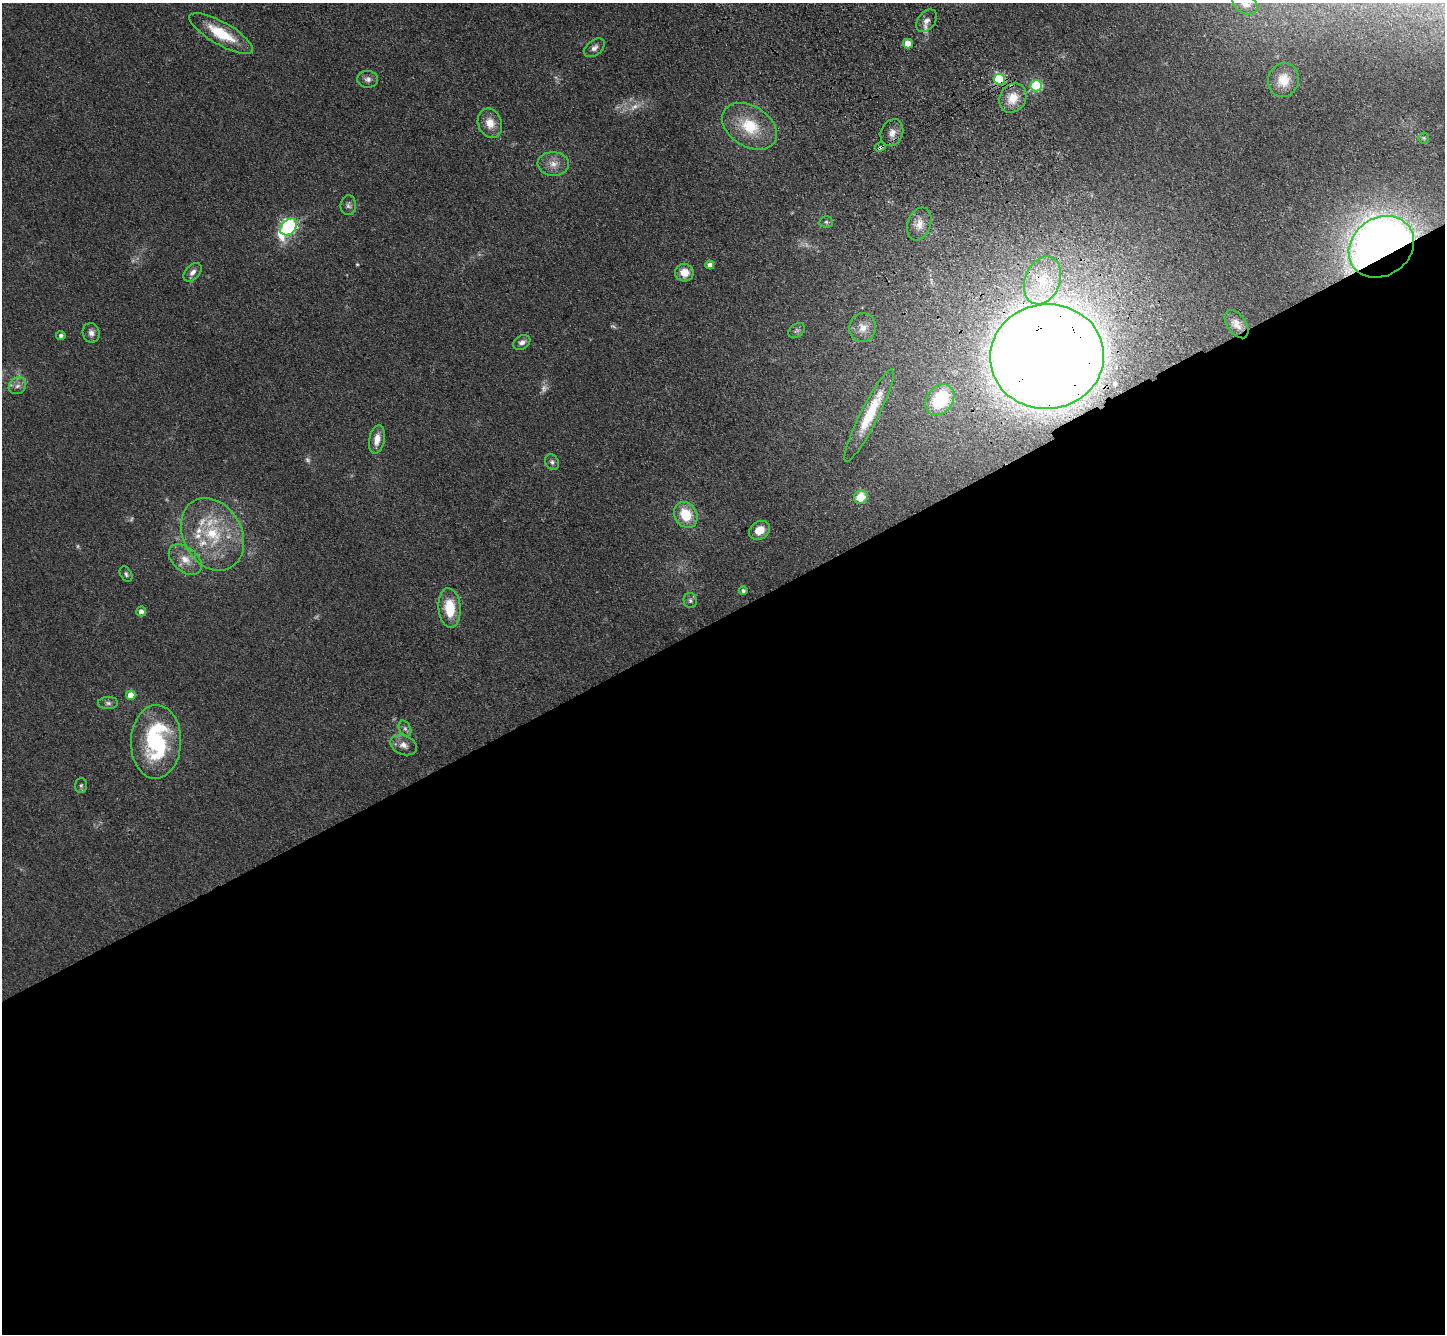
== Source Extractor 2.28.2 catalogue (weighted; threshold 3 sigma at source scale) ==
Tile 15 of 4 x 4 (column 3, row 4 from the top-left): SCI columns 2991-4433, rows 363-1694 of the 5980 x 5920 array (HDU 1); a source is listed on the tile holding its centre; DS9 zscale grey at full resolution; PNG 1447 x 1336 px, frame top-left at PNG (2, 3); each listed source drawn as its Kron ellipse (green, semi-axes under 4 px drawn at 4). Shown black and unused: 54% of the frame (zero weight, under 3 of 4 exposures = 6% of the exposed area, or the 3 px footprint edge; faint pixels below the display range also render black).
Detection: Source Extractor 2.28.2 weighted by HDU 2 'WHT'; one run over the whole footprint, this tile lists its part. Background 0.0609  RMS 0.0079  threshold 0.0357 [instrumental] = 3 sigma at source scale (4.5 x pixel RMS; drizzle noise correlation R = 1.50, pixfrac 1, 0.05/0.05 arcsec/px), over >= 5 px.
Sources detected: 70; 10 too faint to see at this stretch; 1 inside a brighter object's white glare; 1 cosmic-ray / hot-pixel residue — neither listed nor drawn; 5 inside a brighter listed object's ellipse — not listed separately; the other 53 listed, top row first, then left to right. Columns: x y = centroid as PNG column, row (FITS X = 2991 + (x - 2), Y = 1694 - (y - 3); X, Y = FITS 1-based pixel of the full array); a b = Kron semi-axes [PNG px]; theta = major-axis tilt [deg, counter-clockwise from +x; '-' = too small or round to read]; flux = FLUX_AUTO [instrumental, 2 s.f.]
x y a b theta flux
1245 4 13 9 -31 8
927 21 13 8 52 5.2
221 34 36 11 -30 30
908 44 5 5 - 12
594 48 12 7 38 3.6
368 79 10 8 -5 3.5
999 79 5 5 - 83
1283 80 17 15 75 15
1036 86 6 5 - 81
1013 98 15 13 55 14
490 123 15 12 -71 11
749 126 30 20 -32 33
892 133 14 11 68 6.7
1424 138 5 5 - 1.2
880 147 6 3 28 8.8
553 164 15 12 -3 8.6
348 205 10 7 85 3
826 222 7 5 -4 1.6
919 224 17 11 70 8.4
289 227 9 7 47 190
1381 247 34 28 36 830
710 265 4 4 - 5.4
193 272 11 6 48 3.9
684 273 9 9 - 10
1042 280 25 17 69 30
1237 324 16 9 -55 6.5
863 328 14 13 - 7.9
796 330 9 6 35 2.1
91 333 10 8 -71 4
61 335 4 4 - 2.4
522 342 9 6 33 3.6
1047 357 57 52 6 2800
17 386 9 8 - 3.9
940 400 17 13 53 37
869 416 51 9 63 28
377 440 15 7 79 9
552 462 8 6 -56 2.2
861 497 7 6 - 17
686 515 13 11 -59 23
759 530 11 9 34 10
212 534 38 29 -61 55
185 560 19 12 -40 12
126 574 8 5 -58 1.9
743 591 4 4 - 1.9
690 601 7 6 - 1.9
450 608 20 11 -85 24
141 611 5 5 - 4
131 695 5 4 - 11
108 703 10 6 -1 2.6
405 728 8 5 -63 2.4
156 742 37 25 88 91
404 745 13 9 -21 5.4
81 785 7 6 - 1.7
Overlapping masked pixels (flux is a lower limit): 5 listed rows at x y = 999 79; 880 147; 1381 247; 1042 280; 1047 357
Isophote crosses this tile's border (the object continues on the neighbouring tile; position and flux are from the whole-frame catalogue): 1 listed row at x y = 1245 4